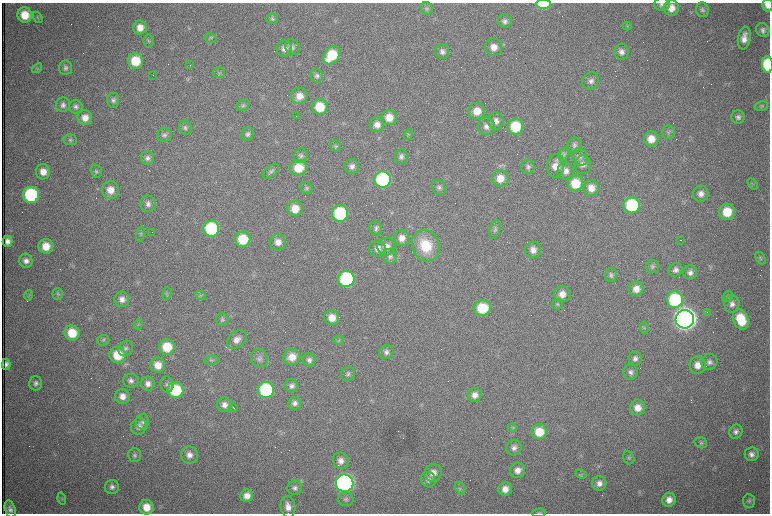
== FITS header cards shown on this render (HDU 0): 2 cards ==
NAXIS1  =                 1536 /fastest changing axis
NAXIS2  =                 1023 /next to fastest changing axis

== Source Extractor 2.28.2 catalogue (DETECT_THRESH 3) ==
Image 1536 x 1023 px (HDU 0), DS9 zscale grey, zoomed out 1/2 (1 PNG px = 2 x 2 image px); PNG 772 x 516 px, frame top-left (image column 1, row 1022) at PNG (2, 3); each listed source drawn as its Kron ellipse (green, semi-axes under 4 px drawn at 4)
Background 983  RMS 15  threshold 45.4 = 3 sigma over >= 5 px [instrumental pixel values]
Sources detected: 269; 79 cannot appear on this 1/2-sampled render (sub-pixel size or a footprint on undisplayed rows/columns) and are neither listed nor drawn; the other 190 listed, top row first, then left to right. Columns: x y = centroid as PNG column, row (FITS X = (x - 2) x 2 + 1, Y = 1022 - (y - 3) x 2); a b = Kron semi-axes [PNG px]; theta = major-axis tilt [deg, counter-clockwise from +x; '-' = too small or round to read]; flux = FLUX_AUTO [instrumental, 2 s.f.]
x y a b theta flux
543 4 7 4 1 1.1e+05
662 4 8 6 4 1.1e+04
767 5 6 5 - 2.1e+04
427 8 6 6 - 7.0e+03
671 8 8 7 - 3.5e+04
702 10 7 6 - 9.4e+03
25 15 7 7 - 6.6e+04
37 17 6 4 -53 4.4e+03
272 19 6 5 - 6.2e+03
505 21 7 6 - 1.2e+04
627 26 4 2 - 1.9e+03
140 27 7 7 - 3.2e+04
763 30 7 6 - 1.2e+04
210 38 6 4 -13 5.8e+03
744 38 11 6 81 3.0e+04
149 41 6 5 - 5.2e+03
292 47 8 7 - 1.1e+04
494 47 9 8 - 3.2e+04
284 48 8 8 - 2.0e+04
442 52 7 7 - 1.4e+04
621 52 8 7 - 1.7e+04
332 55 10 7 52 1.3e+05
135 61 8 7 - 9.1e+04
768 64 8 5 -87 2.1e+05
190 65 2 1 - 9.9e+04
37 68 5 4 - 4.3e+03
66 68 7 6 - 1.0e+04
219 73 6 5 - 5.0e+03
153 75 2 1 - 2.2e+03
317 76 7 6 - 9.2e+03
591 81 9 7 54 1.5e+04
299 96 8 8 - 3.5e+04
113 100 7 6 - 1.0e+04
63 105 7 7 - 1.2e+04
243 105 7 5 30 6.3e+03
761 106 7 4 13 6.2e+03
76 107 7 6 - 1.1e+04
320 107 8 7 - 9.5e+04
477 111 8 8 - 4.5e+04
296 116 2 1 - 1.8e+03
389 117 7 7 - 4.4e+04
738 117 6 6 - 1.1e+04
85 118 7 7 - 3.0e+04
496 121 8 7 - 1.9e+04
377 125 7 7 - 2.3e+04
486 126 9 8 - 1.9e+04
515 127 8 7 - 1.4e+05
185 128 7 6 - 7.8e+03
668 132 7 6 - 7.9e+03
248 134 7 6 - 9.7e+03
164 135 7 7 - 1.1e+04
408 135 5 2 - 2.8e+03
651 139 7 7 - 4.3e+04
70 140 7 5 -6 6.7e+03
574 145 7 7 - 1.1e+04
335 146 6 5 - 5.1e+03
564 154 7 5 70 6.7e+03
301 156 7 6 - 9.9e+03
401 156 7 6 - 1.0e+04
580 157 9 7 -57 1.3e+04
147 158 7 6 - 1.2e+04
583 165 9 8 - 1.8e+04
352 166 7 7 - 1.4e+04
556 166 12 8 85 3.9e+04
528 167 7 6 - 9.4e+03
298 168 8 7 - 7.2e+04
96 171 7 5 -73 6.7e+03
271 171 10 5 39 8.8e+03
566 171 8 8 - 2.1e+04
43 172 7 7 - 3.6e+04
500 178 8 8 - 4.4e+04
383 180 8 8 - 4.9e+05
575 183 8 8 - 8.6e+04
752 184 6 3 -59 3.6e+03
306 188 6 5 - 6.5e+03
439 188 8 6 -63 9.9e+03
591 188 8 7 - 3.5e+04
110 190 9 8 - 3.8e+04
701 194 8 7 - 2.1e+04
31 195 8 8 - 3.7e+05
148 204 8 7 - 1.4e+04
632 205 8 8 - 2.6e+05
295 209 7 7 - 4.8e+04
727 212 8 8 - 8.6e+04
340 213 8 8 - 2.8e+05
376 228 7 6 - 9.0e+03
211 229 8 8 - 2.9e+05
495 229 10 5 74 8.6e+03
152 232 2 1 - 2.7e+03
140 234 8 4 79 4.8e+03
402 238 8 7 - 2.6e+04
243 239 7 7 - 1.1e+05
680 240 2 1 - 1.3e+03
7 241 5 5 - 1.6e+04
278 242 8 7 - 2.5e+04
46 246 7 7 - 5.1e+04
386 246 9 9 - 2.7e+04
426 246 16 13 -69 1.2e+05
378 248 8 8 - 2.2e+04
533 250 8 8 - 2.4e+04
390 256 7 7 - 1.1e+04
761 258 7 4 -62 6.5e+03
26 261 7 6 - 1.7e+04
652 266 6 6 - 7.6e+03
676 270 7 6 - 1.3e+04
690 273 7 7 - 1.6e+04
611 275 7 6 - 9.5e+03
346 279 8 8 - 4.5e+05
636 289 7 7 - 2.9e+04
167 293 6 3 73 4.8e+03
58 294 6 5 - 5.7e+03
562 294 8 8 - 2.8e+04
29 295 5 3 - 4.1e+03
201 295 5 3 - 4.0e+03
728 297 6 4 51 4.8e+03
122 299 8 7 - 1.9e+04
675 300 8 8 - 2.8e+05
557 304 5 5 - 5.5e+03
732 304 8 7 - 1.8e+04
482 308 8 8 - 1.2e+05
707 313 3 1 - 2.8e+03
332 318 7 7 - 3.8e+04
222 319 6 6 - 7.4e+03
685 319 9 9 - 4.9e+06
741 319 11 7 -66 1.1e+05
138 324 5 2 - 3.2e+03
644 328 6 4 -83 4.5e+03
72 333 7 7 - 8.4e+04
237 339 11 8 42 2.4e+04
103 340 6 5 - 5.9e+03
339 340 5 4 - 4.7e+03
167 347 8 7 - 9.4e+04
126 348 8 7 - 1.1e+04
386 352 7 6 - 1.3e+04
118 355 8 8 - 9.7e+04
292 357 8 8 - 4.1e+04
259 358 10 8 -72 1.5e+04
635 359 7 6 - 1.2e+04
212 360 7 4 5 6.2e+03
309 360 6 6 - 1.2e+04
709 362 8 7 - 1.4e+04
6 364 5 4 - 1.1e+04
158 365 7 7 - 4.0e+04
698 365 8 8 - 3.3e+04
630 372 7 7 - 1.2e+04
348 374 7 6 - 8.9e+03
131 381 8 7 - 1.3e+04
36 383 7 6 - 1.2e+04
148 384 7 6 - 1.8e+04
167 385 8 6 -83 9.9e+03
291 386 6 6 - 1.3e+04
176 390 8 8 - 2.0e+05
266 390 8 8 - 3.7e+05
475 395 7 6 - 2.2e+04
122 396 7 7 - 2.5e+04
295 403 6 6 - 1.2e+04
224 405 7 7 - 1.9e+04
233 408 4 1 - 3.0e+03
638 408 8 8 - 3.1e+04
142 422 8 6 83 1.0e+04
139 426 8 7 - 1.5e+04
512 428 4 2 - 2.8e+03
539 432 7 7 - 6.8e+04
736 432 7 6 - 1.3e+04
701 443 6 5 - 6.4e+03
514 448 8 7 - 1.5e+04
752 454 7 7 - 1.5e+04
134 455 7 6 - 8.8e+03
190 455 8 8 - 2.1e+04
629 458 7 5 -71 6.3e+03
341 461 8 8 - 2.1e+04
517 470 8 7 - 2.4e+04
433 473 9 8 - 2.6e+04
581 474 5 4 - 5.0e+03
428 480 8 7 - 1.3e+04
345 483 8 8 - 1.6e+06
599 483 7 7 - 1.8e+04
112 487 7 7 - 1.3e+04
295 488 7 7 - 1.3e+04
460 488 7 4 -67 7.4e+03
505 489 7 6 - 2.8e+04
247 496 6 6 - 2.8e+04
62 499 6 4 -74 5.3e+03
346 499 7 7 - 1.0e+04
669 500 7 6 - 2.7e+04
749 501 7 6 - 7.5e+03
146 507 7 7 - 4.8e+04
288 507 11 7 -82 2.7e+04
10 509 9 5 -75 1.4e+04
539 513 7 3 2 4.0e+03
At the frame edge (FLAGS 8, measured only in part): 5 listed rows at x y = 543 4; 662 4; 767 5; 768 64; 539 513
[79 sub-pixel or undisplayed-footprint detections neither listed nor drawn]